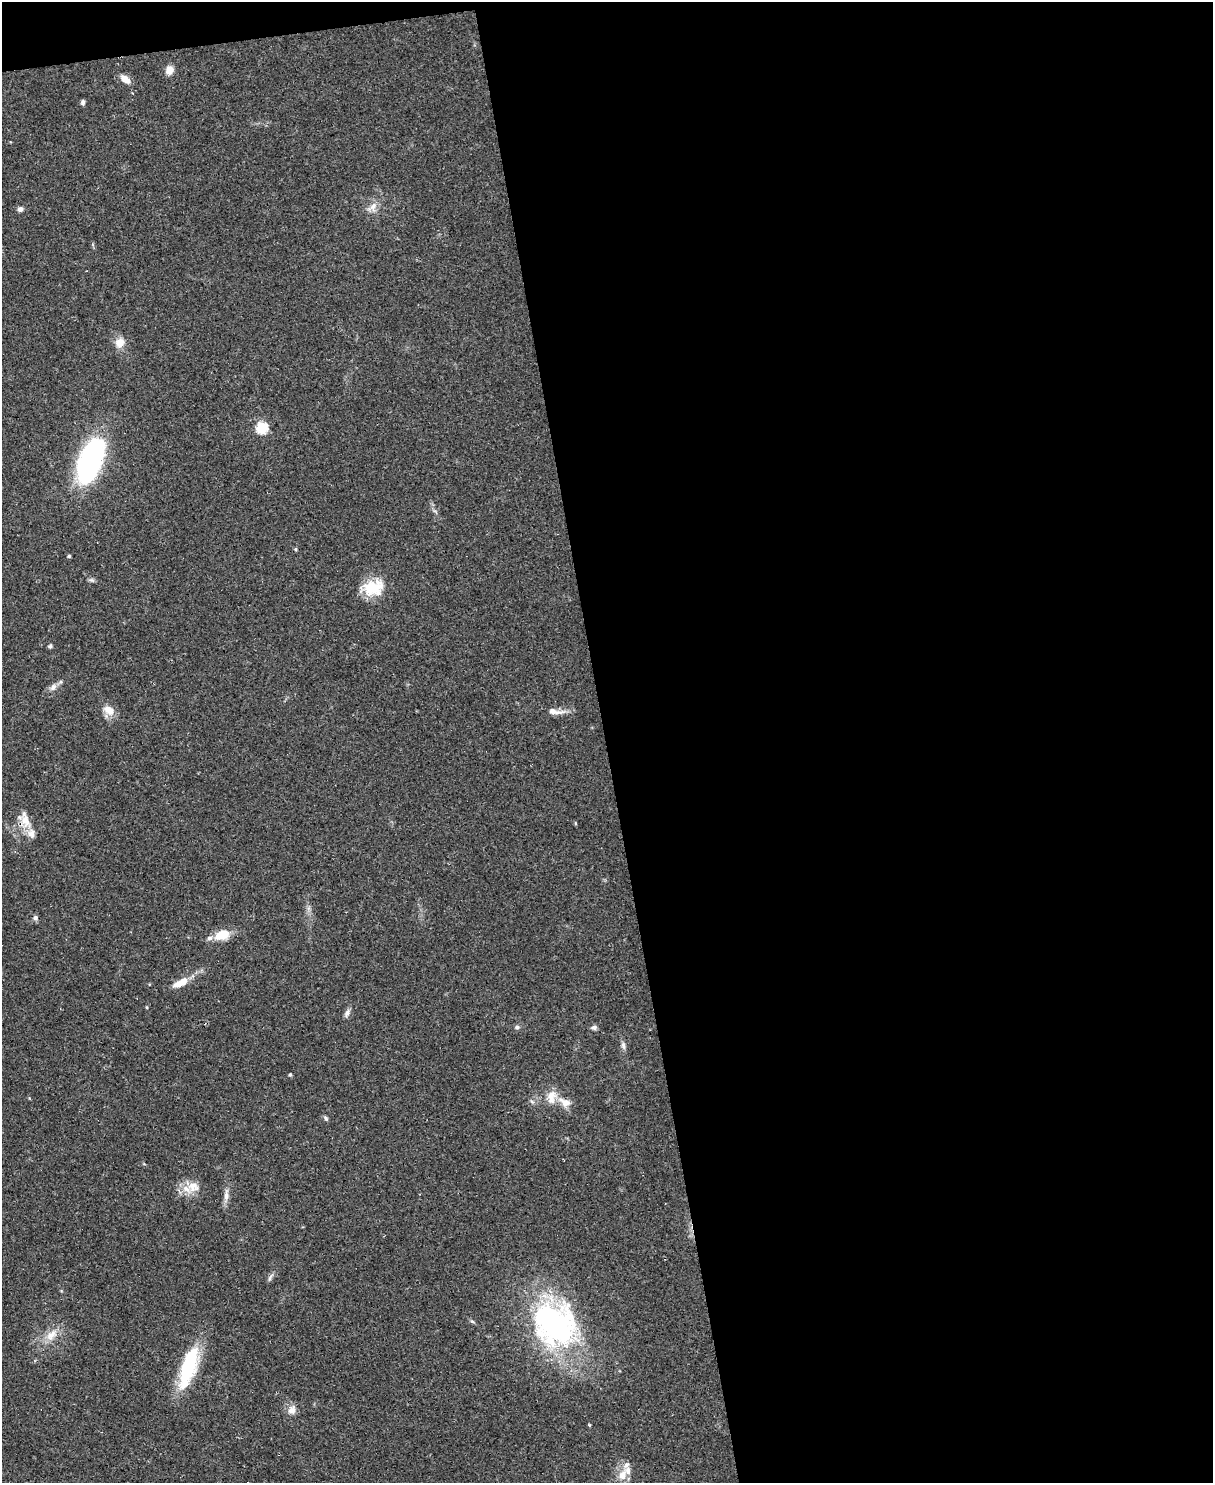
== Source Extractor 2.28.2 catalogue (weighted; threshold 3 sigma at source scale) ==
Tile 4 of 4 x 3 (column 4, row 1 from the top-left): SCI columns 3634-4844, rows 3210-4690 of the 4844 x 4824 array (HDU 1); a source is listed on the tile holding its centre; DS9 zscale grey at full resolution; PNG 1215 x 1485 px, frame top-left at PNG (2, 2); no overlay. Shown black and unused: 51% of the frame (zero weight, under 2 of 3 exposures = <1% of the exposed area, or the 3 px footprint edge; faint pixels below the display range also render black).
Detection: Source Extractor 2.28.2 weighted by HDU 2 'WHT'; one run over the whole footprint, this tile lists its part. Background 0.0698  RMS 0.0058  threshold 0.0262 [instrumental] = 3 sigma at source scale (4.5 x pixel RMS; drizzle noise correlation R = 1.50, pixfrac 1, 0.05/0.05 arcsec/px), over >= 5 px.
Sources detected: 43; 4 inside a brighter listed object's ellipse — not listed separately; the other 39 listed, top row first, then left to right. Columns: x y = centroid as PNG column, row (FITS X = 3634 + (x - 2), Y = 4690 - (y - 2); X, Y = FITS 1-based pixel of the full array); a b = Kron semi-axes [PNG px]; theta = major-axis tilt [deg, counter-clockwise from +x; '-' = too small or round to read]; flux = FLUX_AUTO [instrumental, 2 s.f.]
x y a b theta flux
169 70 9 8 - 5.3
125 79 13 7 -36 4.9
83 102 6 5 - 1.3
372 207 17 8 40 4.6
20 209 6 6 - 2
120 343 13 11 55 6.2
262 427 6 6 - 44
90 461 46 22 69 100
296 549 4 4 - 0.7
69 556 4 4 - 0.92
92 580 8 5 -24 1.2
373 588 24 18 11 19
50 646 5 4 - 1.2
53 687 12 7 46 2.9
109 710 16 10 -36 6.3
554 711 22 7 -6 5.5
25 819 24 12 -78 8.9
575 823 5 3 - 0.61
35 917 7 6 - 1.6
222 935 15 9 19 14
181 983 20 8 26 8
347 1013 11 6 69 2.3
517 1027 6 5 - 1.3
594 1028 7 6 - 1.6
623 1045 10 5 -77 1.9
290 1075 4 4 - 0.85
552 1094 16 11 4 6.3
565 1102 18 11 -31 6.1
326 1118 7 5 -44 1.1
193 1187 17 15 -2 8
226 1195 17 6 87 3.8
270 1277 14 3 63 1.4
472 1321 6 3 -19 0.82
555 1324 57 50 -49 130
51 1335 20 11 44 8.4
189 1367 49 16 72 40
292 1410 14 10 67 4.1
589 1425 4 3 - 0.62
622 1475 15 11 66 8
Overlapping masked pixels (flux is a lower limit): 1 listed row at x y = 25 819